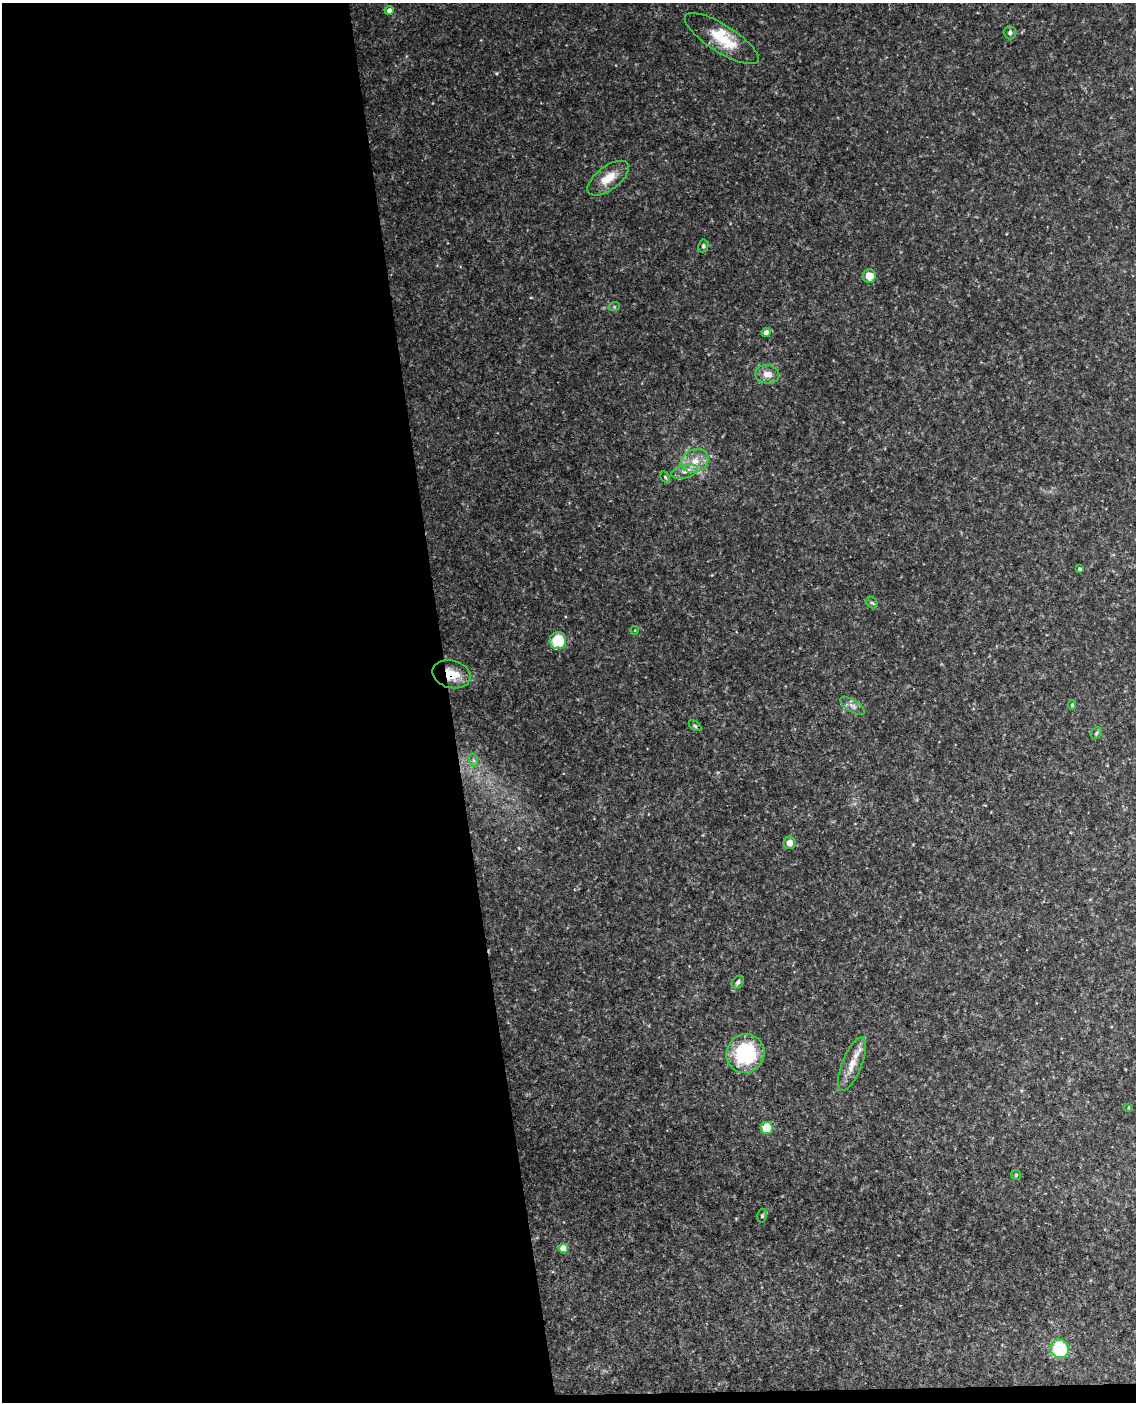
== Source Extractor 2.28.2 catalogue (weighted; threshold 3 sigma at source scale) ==
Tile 9 of 4 x 3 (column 1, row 3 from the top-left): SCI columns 60-1193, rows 243-1642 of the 4652 x 4581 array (HDU 1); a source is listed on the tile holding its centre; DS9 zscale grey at full resolution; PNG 1138 x 1404 px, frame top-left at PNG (2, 3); each listed source drawn as its Kron ellipse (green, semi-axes under 4 px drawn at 4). Shown black and unused: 40% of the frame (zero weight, under 3 of 4 exposures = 6% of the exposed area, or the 3 px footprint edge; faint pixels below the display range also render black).
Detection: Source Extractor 2.28.2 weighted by HDU 2 'WHT'; one run over the whole footprint, this tile lists its part. Background 0.116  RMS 0.01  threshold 0.0451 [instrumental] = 3 sigma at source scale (4.5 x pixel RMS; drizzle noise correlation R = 1.50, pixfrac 1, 0.05/0.05 arcsec/px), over >= 5 px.
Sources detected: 33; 1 inside a brighter listed object's ellipse — not listed separately; the other 32 listed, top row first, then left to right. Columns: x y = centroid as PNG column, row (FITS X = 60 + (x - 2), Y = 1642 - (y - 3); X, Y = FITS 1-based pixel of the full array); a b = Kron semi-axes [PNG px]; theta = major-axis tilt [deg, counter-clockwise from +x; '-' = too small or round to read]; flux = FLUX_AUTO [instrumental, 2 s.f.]
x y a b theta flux
389 10 4 4 - 4.1
1010 33 7 6 - 2.9
722 39 43 13 -32 31
608 178 24 12 37 18
703 246 6 5 - 1.7
869 276 6 6 - 10
614 307 6 3 18 1.1
766 332 4 4 - 5.8
767 374 12 9 -8 8.9
695 461 14 11 26 13
685 472 13 7 13 6.1
665 477 6 4 -60 1.4
1079 569 3 3 - 1.5
872 603 6 5 - 1.5
635 630 4 3 - 0.67
558 641 8 8 - 34
451 674 19 13 -15 21
1072 705 5 4 - 1.3
852 706 14 6 -32 4.5
695 726 7 4 -32 1.5
1096 733 6 5 - 1.5
473 760 7 4 -71 1.9
790 843 6 6 - 7.9
738 982 7 5 51 2.6
745 1053 20 19 - 72
852 1064 28 9 68 14
1128 1108 4 3 - 0.82
767 1128 6 6 - 24
1016 1175 5 5 - 1.1
762 1216 7 5 75 1.6
563 1248 5 4 - 17
1060 1349 9 9 - 56
Overlapping masked pixels (flux is a lower limit): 1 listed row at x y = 451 674